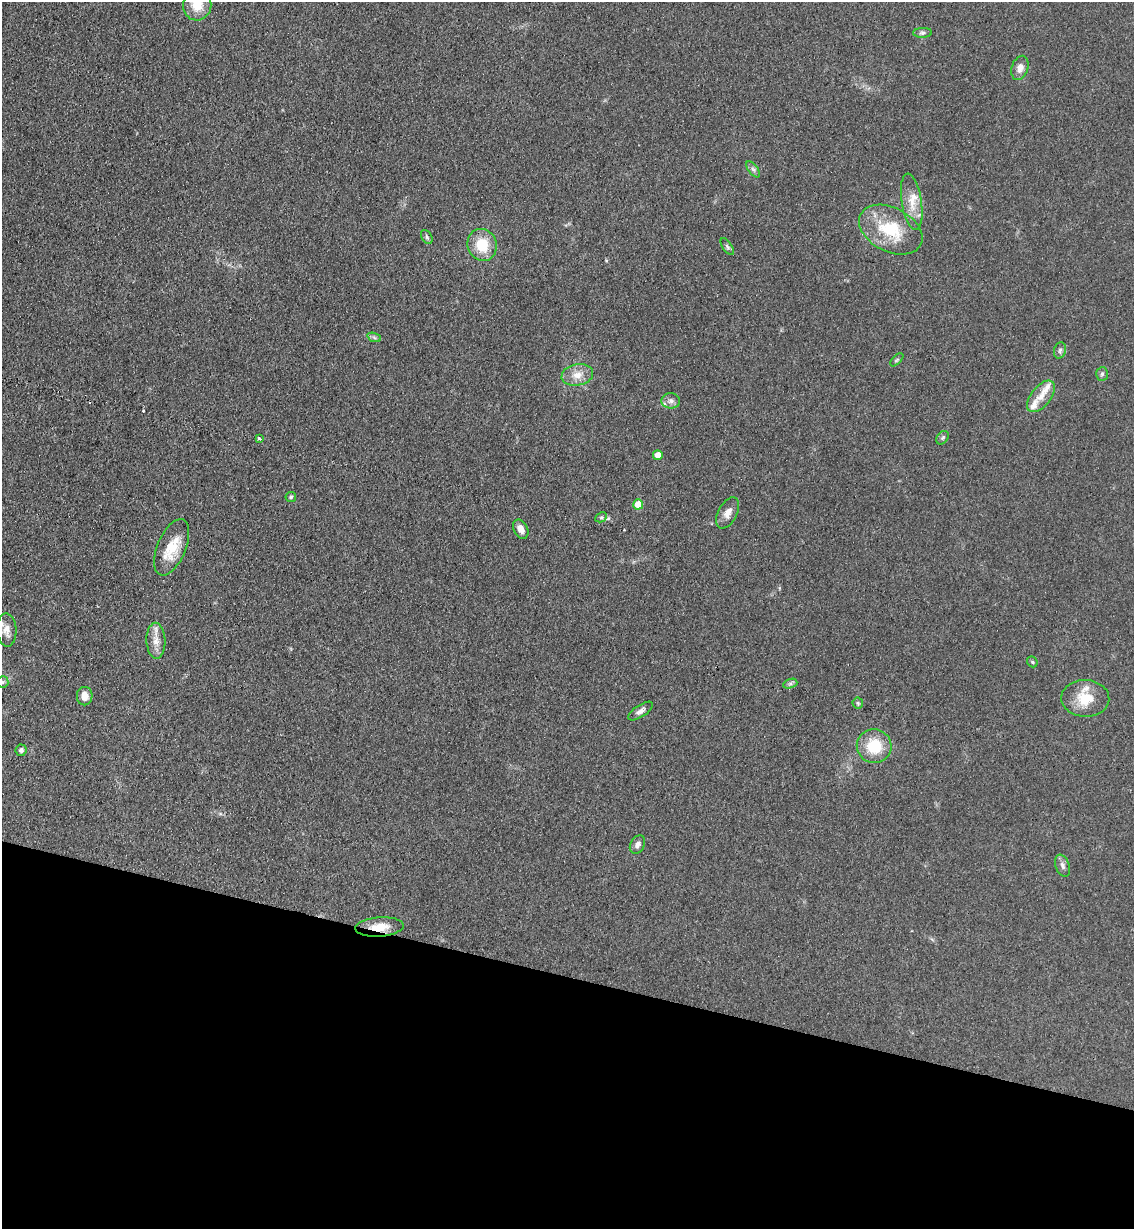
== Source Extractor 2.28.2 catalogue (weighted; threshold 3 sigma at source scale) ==
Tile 15 of 4 x 4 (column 3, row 4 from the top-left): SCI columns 2560-3691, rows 15-1241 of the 5000 x 4935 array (HDU 1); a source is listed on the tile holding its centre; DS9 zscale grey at full resolution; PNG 1136 x 1231 px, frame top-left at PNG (2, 2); each listed source drawn as its Kron ellipse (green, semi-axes under 4 px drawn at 4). Shown black and unused: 21% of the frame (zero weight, under 3 of 4 exposures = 5% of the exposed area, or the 3 px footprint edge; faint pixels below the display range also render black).
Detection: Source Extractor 2.28.2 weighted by HDU 2 'WHT'; one run over the whole footprint, this tile lists its part. Background 0.112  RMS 0.0077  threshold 0.0347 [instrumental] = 3 sigma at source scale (4.5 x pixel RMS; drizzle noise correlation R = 1.50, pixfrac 1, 0.05/0.05 arcsec/px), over >= 5 px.
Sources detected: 47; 3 cosmic-ray / hot-pixel residue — neither listed nor drawn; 5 inside a brighter listed object's ellipse — not listed separately; the other 39 listed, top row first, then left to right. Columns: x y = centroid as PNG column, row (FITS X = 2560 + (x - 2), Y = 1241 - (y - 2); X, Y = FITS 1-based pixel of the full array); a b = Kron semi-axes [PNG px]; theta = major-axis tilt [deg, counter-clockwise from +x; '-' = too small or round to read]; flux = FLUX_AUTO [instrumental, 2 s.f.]
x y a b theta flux
197 5 16 14 78 15
923 33 9 5 1 1.9
1020 68 12 8 72 5.6
753 169 9 4 -54 2
912 202 28 10 -81 13
891 230 34 22 -27 36
427 237 8 5 -60 1.5
482 245 16 14 -71 21
727 247 9 4 -55 1.6
374 337 7 4 -20 1.5
1060 350 8 6 74 1.9
897 360 8 3 45 1.1
1102 374 7 6 - 1.6
577 375 16 10 12 9
1041 396 18 10 52 8.5
671 401 9 8 - 3.2
259 438 4 3 - 1.5
943 438 7 5 56 1.5
658 455 5 5 - 9.3
291 497 5 5 - 1.2
638 504 5 5 - 15
728 513 17 9 62 6.2
601 517 6 4 28 1.1
521 529 10 7 -64 5.5
172 547 30 14 67 20
7 630 16 9 -87 6.3
156 641 18 9 -88 7.5
1032 662 6 4 -47 1.1
3 682 6 5 - 1.3
790 684 7 4 18 1.7
85 696 9 8 - 6.9
1085 698 24 18 -2 19
858 703 5 5 - 1.2
641 711 14 6 33 3.4
874 746 17 17 - 25
21 750 6 5 - 2.1
637 844 10 7 59 3.3
1063 866 11 7 -70 3.1
379 927 24 9 4 12
Overlapping masked pixels (flux is a lower limit): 1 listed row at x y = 379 927
Isophote crosses this tile's border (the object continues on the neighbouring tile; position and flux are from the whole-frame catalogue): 1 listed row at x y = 197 5